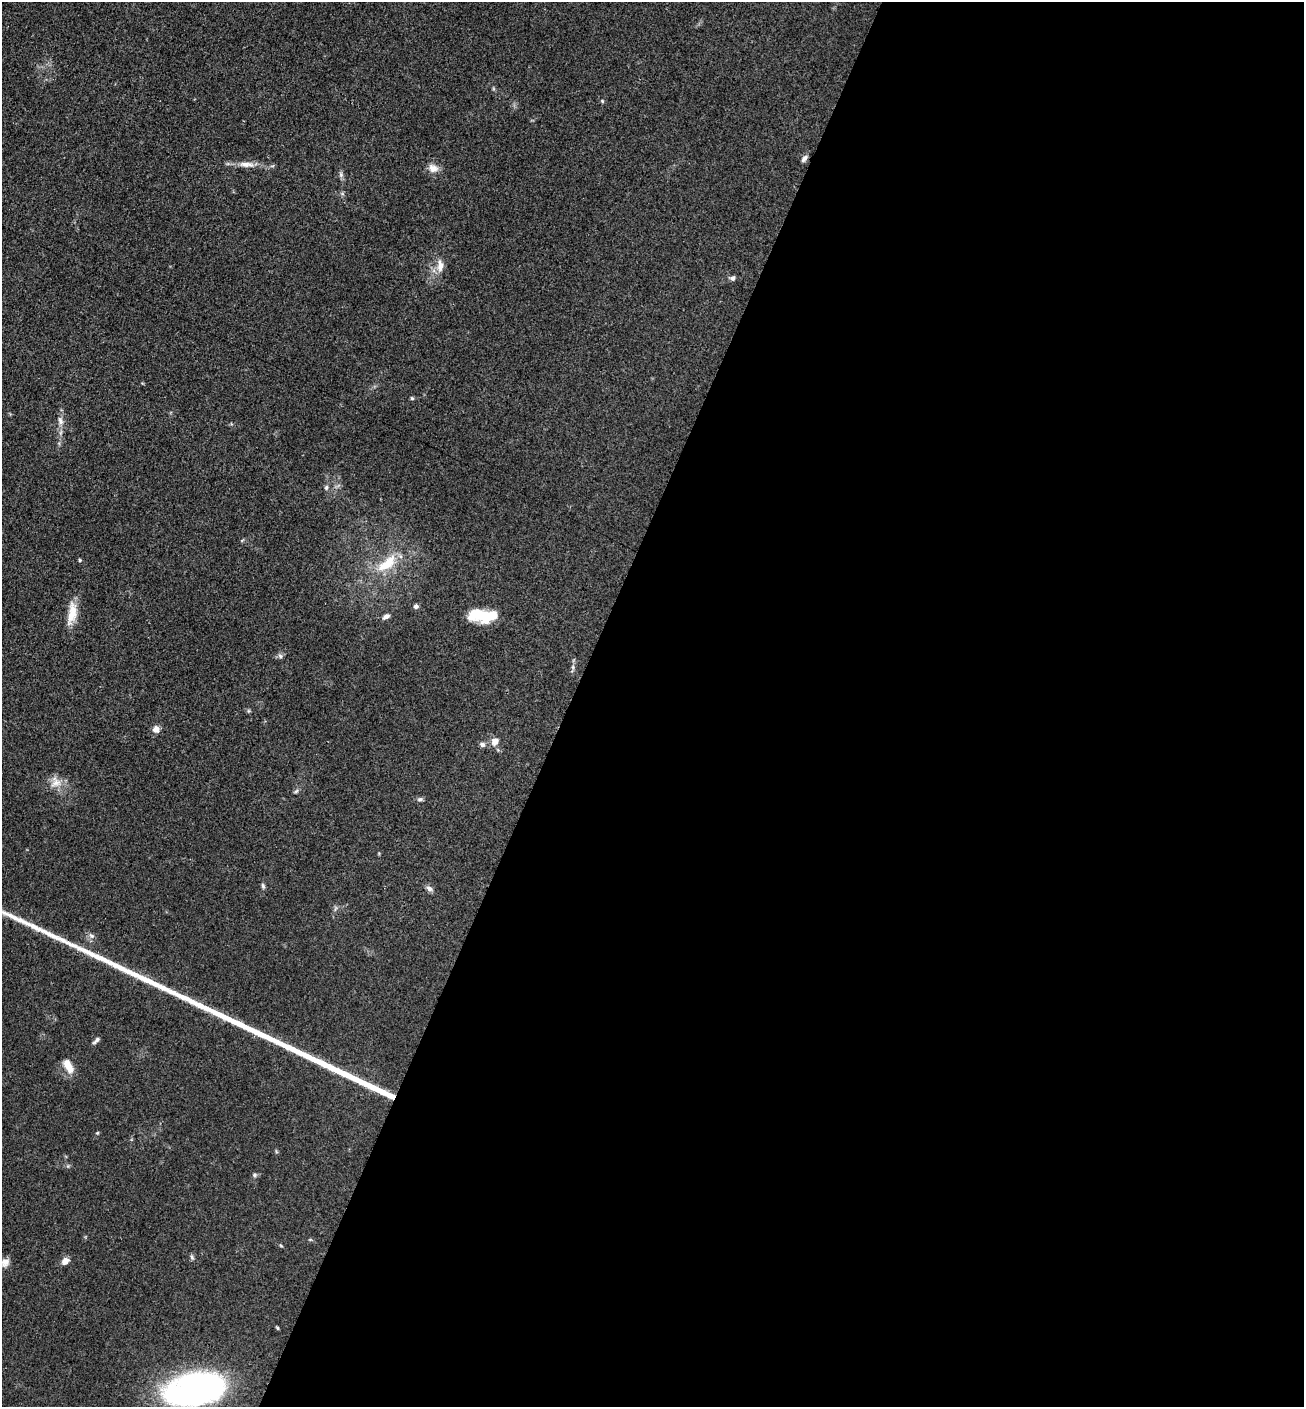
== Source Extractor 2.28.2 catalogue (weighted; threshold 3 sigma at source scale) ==
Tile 12 of 4 x 4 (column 4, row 3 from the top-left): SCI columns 4197-5498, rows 1419-2823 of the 5654 x 5645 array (HDU 1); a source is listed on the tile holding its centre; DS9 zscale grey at full resolution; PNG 1306 x 1409 px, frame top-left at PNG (2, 2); no overlay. Shown black and unused: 56% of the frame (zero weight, under 3 of 4 exposures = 2% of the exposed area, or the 3 px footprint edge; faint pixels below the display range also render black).
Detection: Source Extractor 2.28.2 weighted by HDU 2 'WHT'; one run over the whole footprint, this tile lists its part. Background 0.0669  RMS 0.0062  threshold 0.0278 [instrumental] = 3 sigma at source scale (4.5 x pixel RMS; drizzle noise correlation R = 1.50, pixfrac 1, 0.05/0.05 arcsec/px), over >= 5 px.
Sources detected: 40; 4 long thin detections or spike segments (spike, bleed or trail) — not listed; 1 inside a brighter listed object's ellipse — not listed separately; the other 35 listed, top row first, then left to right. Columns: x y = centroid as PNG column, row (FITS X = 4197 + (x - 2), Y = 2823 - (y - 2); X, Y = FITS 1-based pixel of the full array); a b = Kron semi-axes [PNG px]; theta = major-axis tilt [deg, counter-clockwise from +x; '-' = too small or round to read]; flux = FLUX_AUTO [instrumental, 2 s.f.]
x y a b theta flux
602 101 5 4 - 0.7
804 159 10 5 49 2
246 164 23 7 -1 5.8
433 168 13 10 -23 4.8
341 174 8 6 -71 1.5
440 266 16 9 88 5.4
732 278 7 6 - 1.5
412 398 5 4 - 0.82
60 421 13 6 -67 2.8
326 487 6 5 - 1.2
80 560 4 4 - 0.72
387 564 32 13 39 18
416 606 6 6 - 1.4
72 613 30 11 80 11
386 616 10 5 27 2.1
483 616 27 11 -3 27
280 656 7 5 -47 1.4
156 729 9 8 - 3.5
495 741 9 8 - 4.1
482 744 7 6 - 1.8
56 783 17 10 18 6.2
296 791 7 4 45 1.1
420 799 8 5 9 1.4
263 886 8 4 -76 1.2
429 888 8 6 -32 2.2
92 936 8 6 -34 1.8
96 1040 10 4 43 1.7
67 1063 13 10 -74 5.3
254 1175 6 5 - 1.2
281 1245 6 3 -44 0.67
192 1257 8 4 -70 1.2
65 1261 9 7 42 3.8
5 1262 10 9 - 3.5
277 1328 4 3 - 0.78
194 1389 55 29 12 180
Overlapping masked pixels (flux is a lower limit): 1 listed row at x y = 804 159